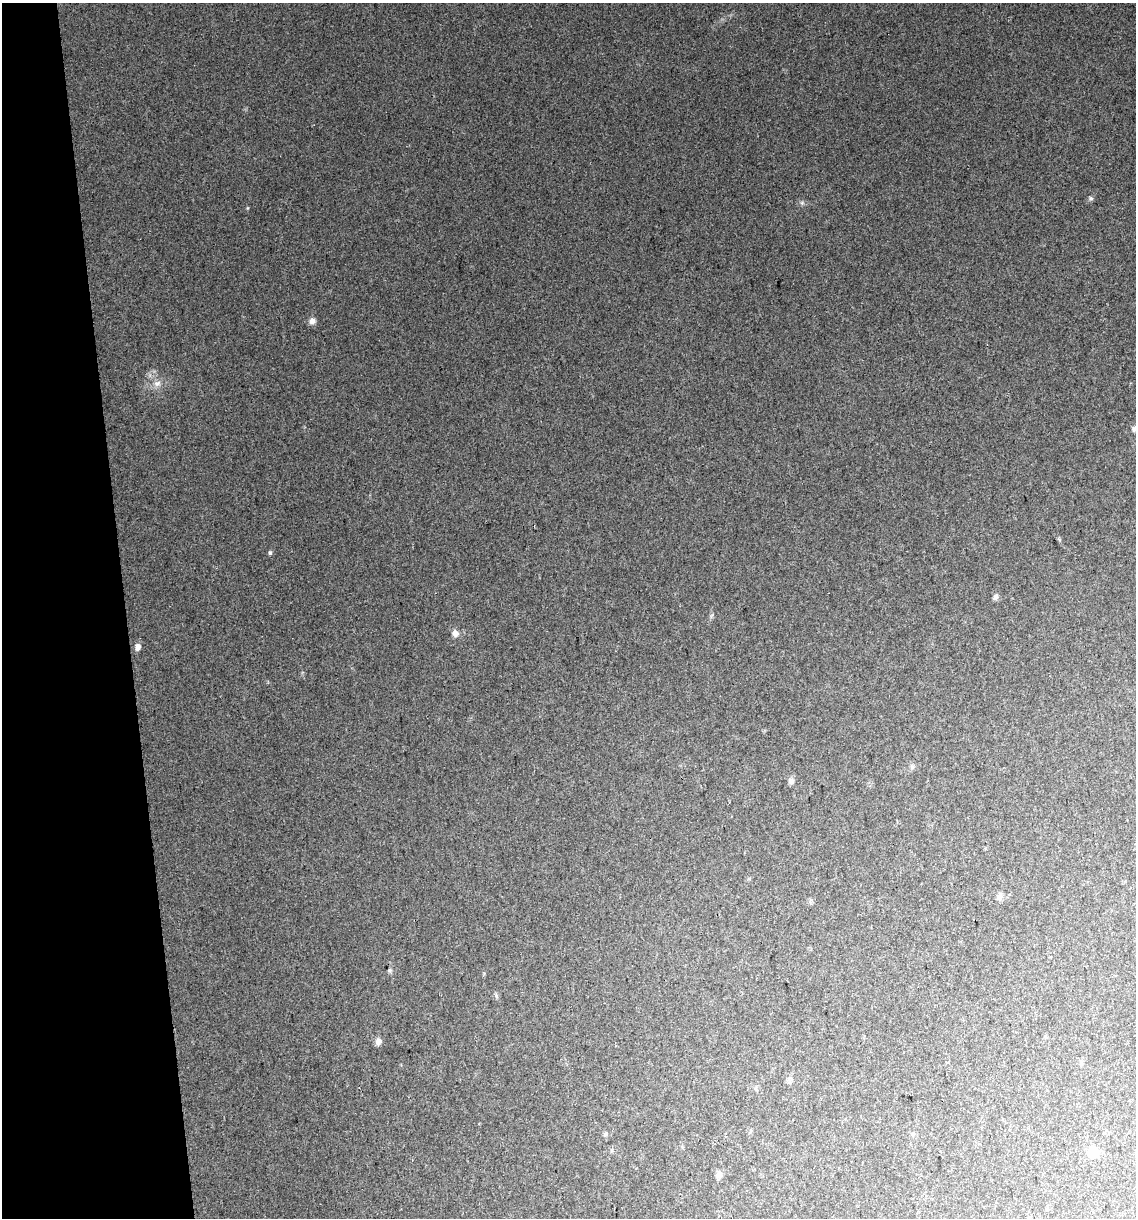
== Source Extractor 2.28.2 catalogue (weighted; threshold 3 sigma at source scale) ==
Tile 5 of 4 x 4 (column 1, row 2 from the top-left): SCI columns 80-1213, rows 2474-3689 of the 4646 x 4948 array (HDU 1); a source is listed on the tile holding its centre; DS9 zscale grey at full resolution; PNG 1138 x 1220 px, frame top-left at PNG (2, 3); no overlay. Shown black and unused: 11% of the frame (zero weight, under 2 of 3 exposures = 2% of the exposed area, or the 3 px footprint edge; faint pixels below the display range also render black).
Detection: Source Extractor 2.28.2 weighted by HDU 2 'WHT'; one run over the whole footprint, this tile lists its part. Background 0.046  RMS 0.012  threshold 0.0541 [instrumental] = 3 sigma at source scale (4.5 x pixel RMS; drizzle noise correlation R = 1.50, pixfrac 1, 0.0396/0.0396 arcsec/px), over >= 5 px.
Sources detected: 17; all 17 listed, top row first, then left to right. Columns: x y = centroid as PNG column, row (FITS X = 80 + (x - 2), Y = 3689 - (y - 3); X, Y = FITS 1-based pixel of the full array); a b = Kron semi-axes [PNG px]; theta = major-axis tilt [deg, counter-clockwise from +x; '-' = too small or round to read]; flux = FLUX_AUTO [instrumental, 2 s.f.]
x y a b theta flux
1091 198 6 5 - 1.9
312 321 8 8 - 5.2
157 383 11 7 22 6.5
1134 429 7 7 - 2.8
270 553 6 5 - 1.9
996 597 8 6 75 3.2
455 633 10 8 -78 5.6
138 647 8 6 72 5.9
912 767 7 5 -47 2.5
791 781 9 8 - 3.9
1000 897 10 7 82 4.5
390 970 6 5 - 1.6
378 1042 9 8 - 5.2
789 1081 7 4 -72 2.5
605 1134 7 4 89 1.9
1093 1152 13 12 - 16
719 1175 10 8 48 5.4
Isophote crosses this tile's border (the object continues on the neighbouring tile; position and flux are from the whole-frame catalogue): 1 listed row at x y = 1134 429
Unlisted compact peaks at least as high as the median listed source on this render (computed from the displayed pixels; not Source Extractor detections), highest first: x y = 802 203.